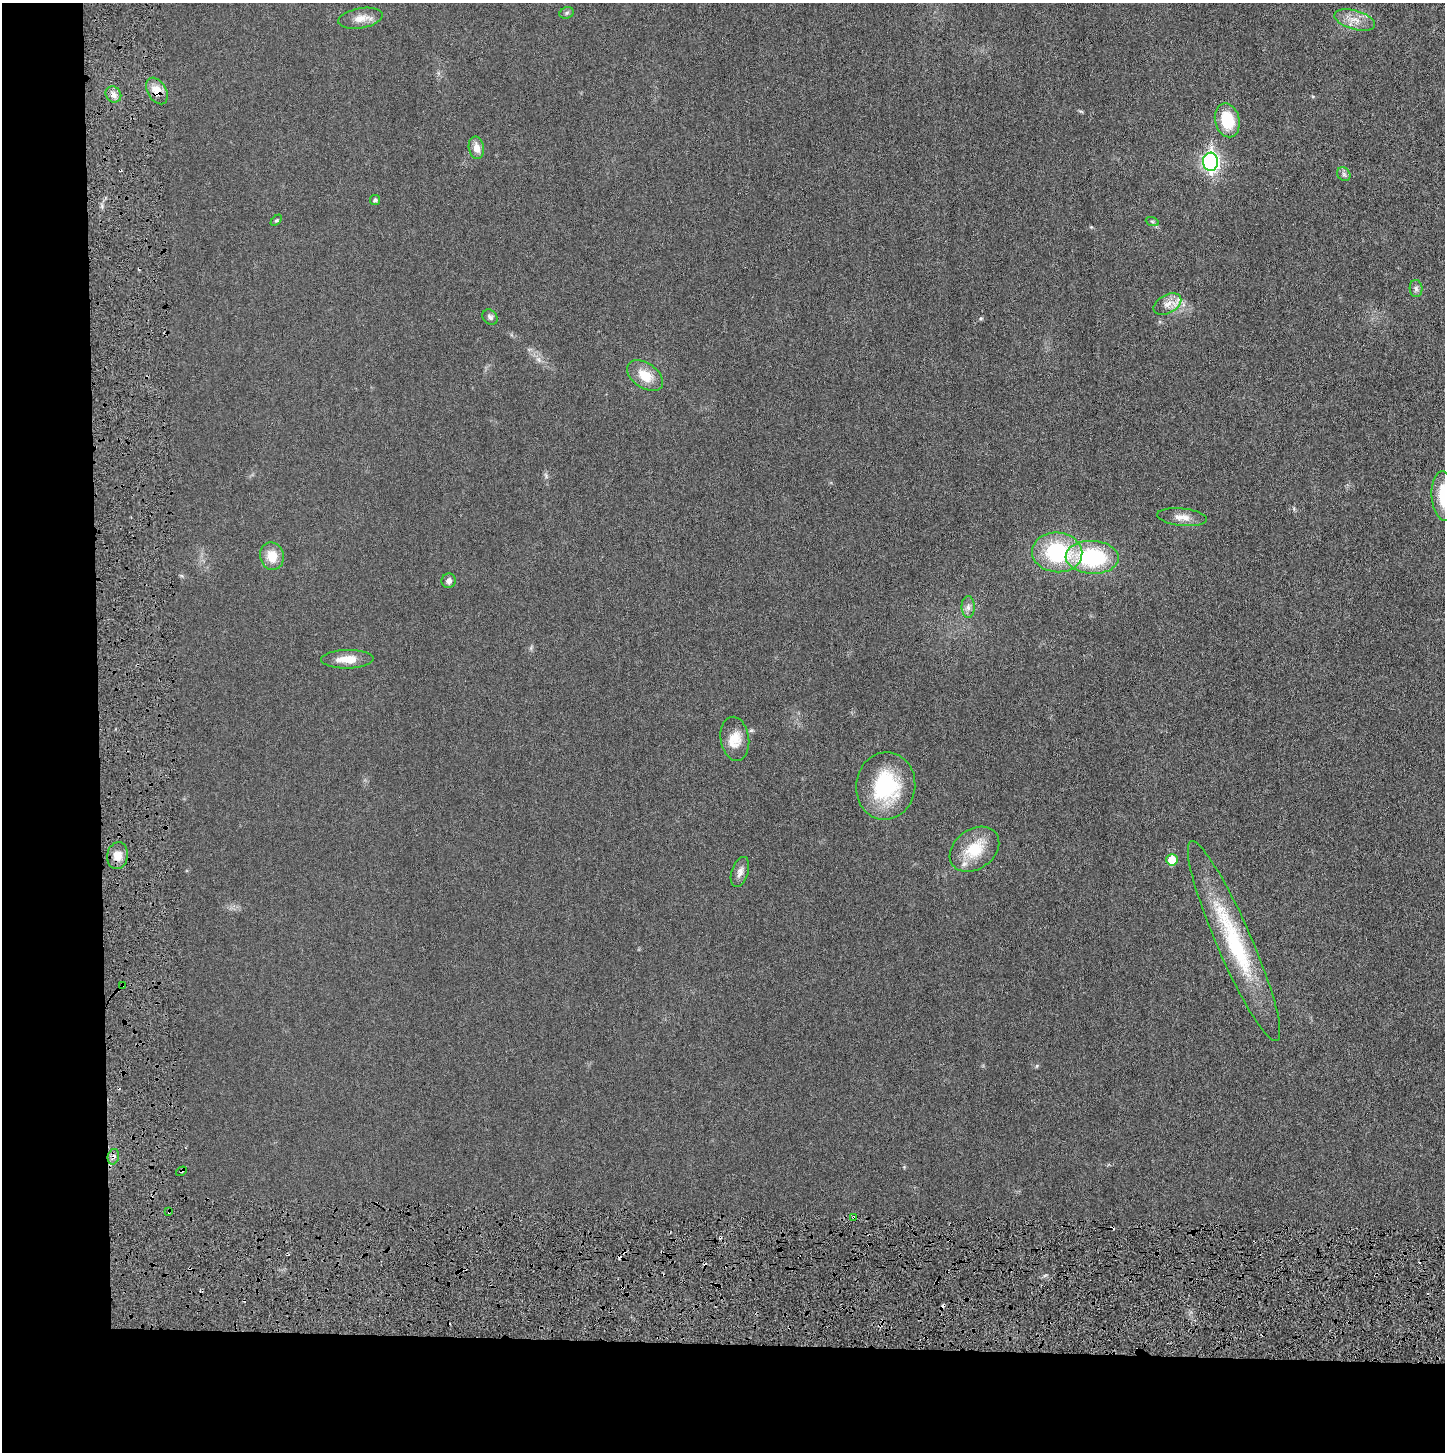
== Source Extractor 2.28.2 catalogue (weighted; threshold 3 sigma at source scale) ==
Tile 7 of 3 x 3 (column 1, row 3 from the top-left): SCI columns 12-1454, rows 32-1481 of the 4341 x 4384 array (HDU 1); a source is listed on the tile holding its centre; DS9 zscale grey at full resolution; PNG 1447 x 1454 px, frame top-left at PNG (2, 3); each listed source drawn as its Kron ellipse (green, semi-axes under 4 px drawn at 4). Shown black and unused: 14% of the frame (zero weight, under 3 of 6 exposures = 1% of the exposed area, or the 3 px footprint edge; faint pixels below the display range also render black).
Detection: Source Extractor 2.28.2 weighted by HDU 2 'WHT'; one run over the whole footprint, this tile lists its part. Background 0.0196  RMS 0.0039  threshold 0.0159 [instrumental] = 3 sigma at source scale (4.09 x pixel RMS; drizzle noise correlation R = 1.36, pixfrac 0.8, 0.05/0.05 arcsec/px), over >= 5 px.
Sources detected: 42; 6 cosmic-ray / hot-pixel residue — neither listed nor drawn; the other 36 listed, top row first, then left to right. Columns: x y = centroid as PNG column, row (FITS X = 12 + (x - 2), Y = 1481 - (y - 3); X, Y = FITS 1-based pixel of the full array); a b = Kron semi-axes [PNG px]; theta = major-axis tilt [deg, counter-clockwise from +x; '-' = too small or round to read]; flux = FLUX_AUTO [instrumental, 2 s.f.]
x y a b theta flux
567 13 7 5 22 0.75
361 18 22 10 10 3.8
1355 20 21 9 -16 4.1
157 91 14 9 -60 4.8
113 94 8 7 - 1.8
1227 120 17 12 -77 12
476 148 11 7 -80 2.9
1211 162 9 7 -89 100
1344 174 7 6 - 0.85
375 200 5 5 - 0.91
276 220 7 4 45 0.46
1152 221 7 4 -19 0.58
1416 289 8 6 -87 1.1
1167 304 15 9 29 3.1
490 317 8 6 -47 1.1
645 376 20 12 -35 6.7
1444 496 25 12 -86 13
1182 517 25 8 -6 3.4
1057 552 25 20 -5 27
272 556 14 11 -77 5.7
1092 557 26 16 -3 30
449 581 7 7 - 1.5
968 607 11 6 -90 1.5
347 659 26 9 1 5.7
735 739 22 14 -81 5.7
886 786 34 29 82 28
974 849 27 19 36 12
117 856 13 10 79 3.6
1172 860 6 5 - 7.5
740 872 15 8 71 2.1
1234 941 108 17 -67 36
123 985 4 3 - 0.48
113 1157 8 5 77 1.2
181 1171 6 3 32 0.55
169 1212 3 2 - 0.44
854 1218 3 3 - 0.68
Overlapping masked pixels (flux is a lower limit): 6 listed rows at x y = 157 91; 123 985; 113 1157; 181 1171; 169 1212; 854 1218
Isophote crosses this tile's border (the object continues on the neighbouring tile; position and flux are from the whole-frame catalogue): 1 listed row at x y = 1444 496